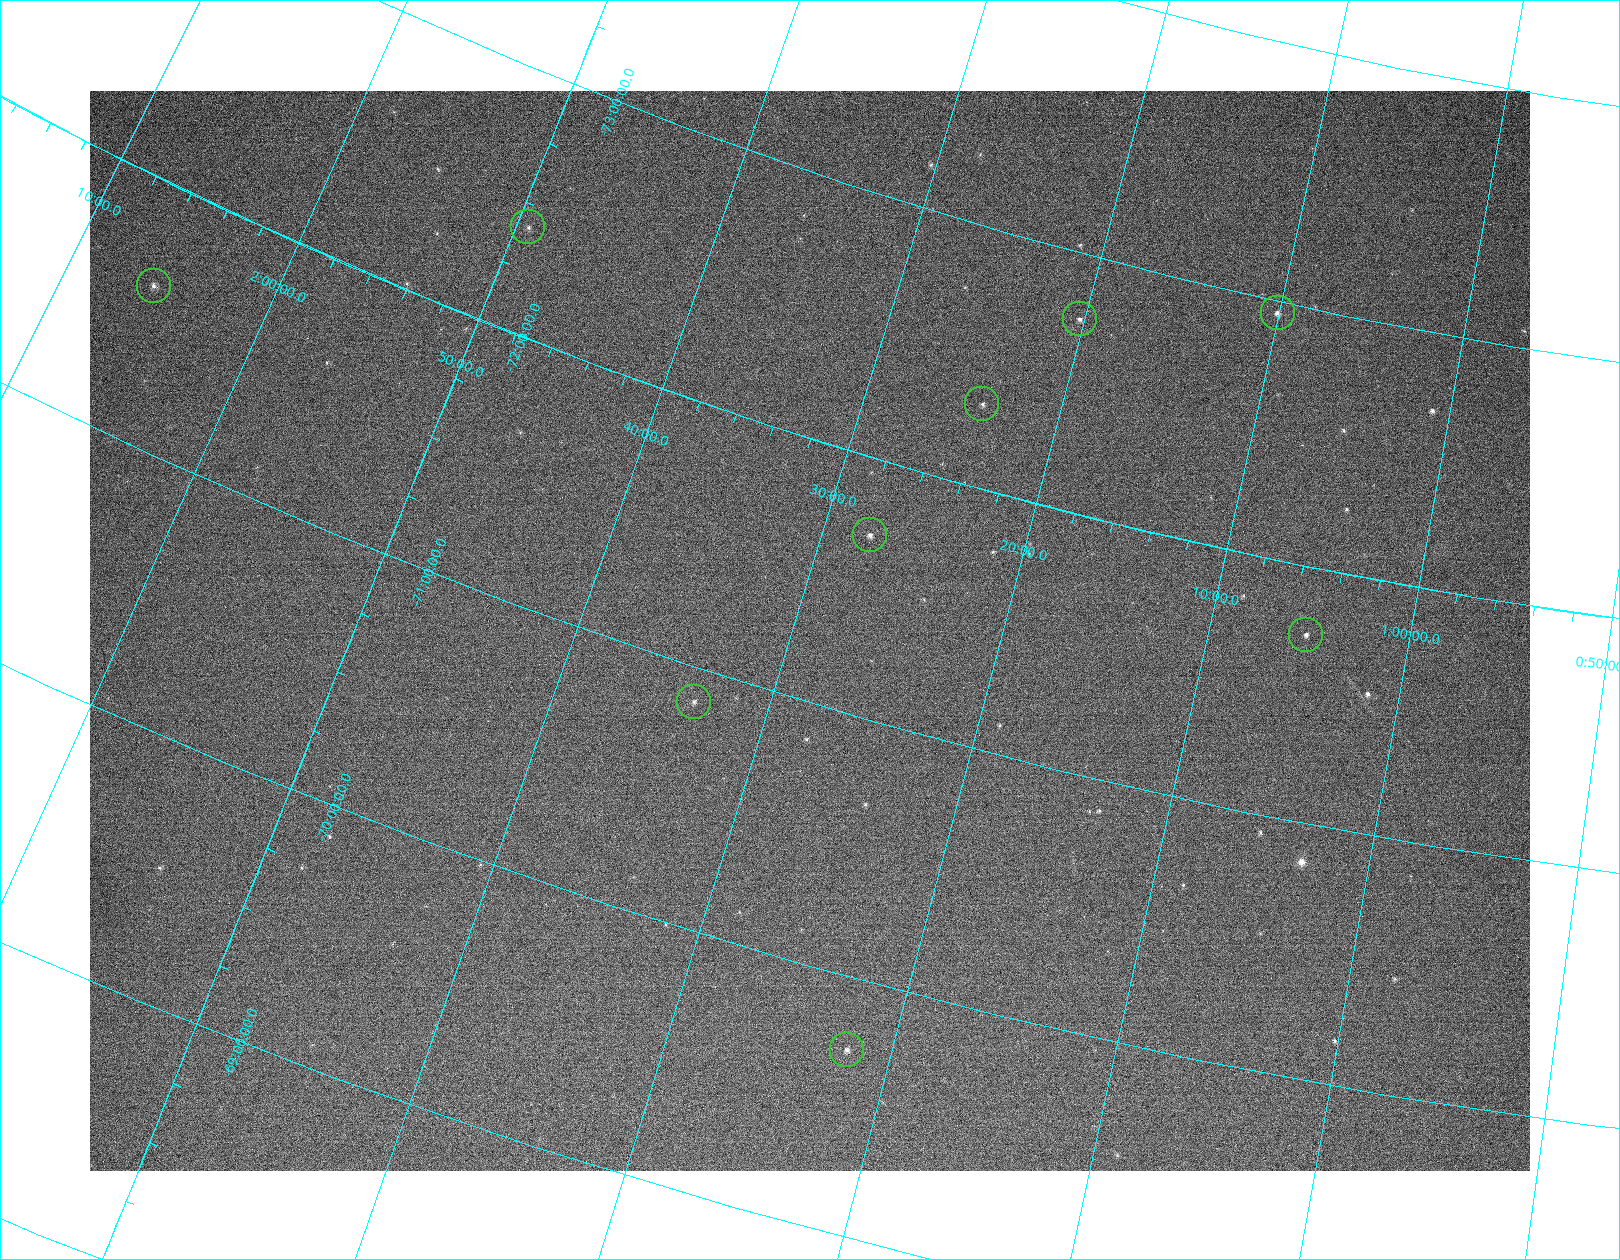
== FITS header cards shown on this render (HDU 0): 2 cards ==
NAXIS1  =                 1440
NAXIS2  =                 1080

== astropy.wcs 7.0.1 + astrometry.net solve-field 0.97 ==
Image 1440 x 1080 px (HDU 0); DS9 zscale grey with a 90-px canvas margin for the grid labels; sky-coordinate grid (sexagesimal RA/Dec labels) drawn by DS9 from the SOLVED WCS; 9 Tycho-2 reference stars matched to detected sources circled (green)
Header WCS: none
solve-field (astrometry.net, Tycho-2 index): SOLVED blind (the file carries no WCS)
Solved WCS: RA---TAN-SIP/DEC--TAN-SIP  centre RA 01:29:11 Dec -71:16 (22.29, -71.27 deg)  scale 14.2 arcsec/px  FOV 341.1' x 256.3'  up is +163 deg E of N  parity flipped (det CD > 0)
(file carries no celestial WCS; the grid is the blind solution)
Tycho-2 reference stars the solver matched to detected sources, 9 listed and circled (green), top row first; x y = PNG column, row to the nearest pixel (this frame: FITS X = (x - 90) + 1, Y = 1080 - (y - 91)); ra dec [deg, ICRS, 3 dp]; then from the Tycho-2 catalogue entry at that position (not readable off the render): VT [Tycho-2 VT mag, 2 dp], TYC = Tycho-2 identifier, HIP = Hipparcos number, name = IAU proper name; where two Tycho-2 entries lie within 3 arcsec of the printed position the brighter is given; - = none
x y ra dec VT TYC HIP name
528 227 27.344 -72.412 7.79 9146-114-1 8485 -
154 286 31.422 -71.607 7.44 9146-413-1 9773 -
1278 313 17.506 -72.957 7.26 9142-2848-1 - -
1080 319 20.060 -72.749 7.49 9142-2860-1 6256 -
982 404 21.002 -72.324 7.82 9139-2100-1 6534 -
870 535 21.912 -71.704 7.36 9139-2060-1 6812 -
1306 635 16.283 -71.734 7.48 9139-2290-1 5082 -
694 702 23.377 -70.868 7.87 9139-1643-1 7256 -
847 1050 20.494 -69.719 7.36 9136-1600-1 6377 -